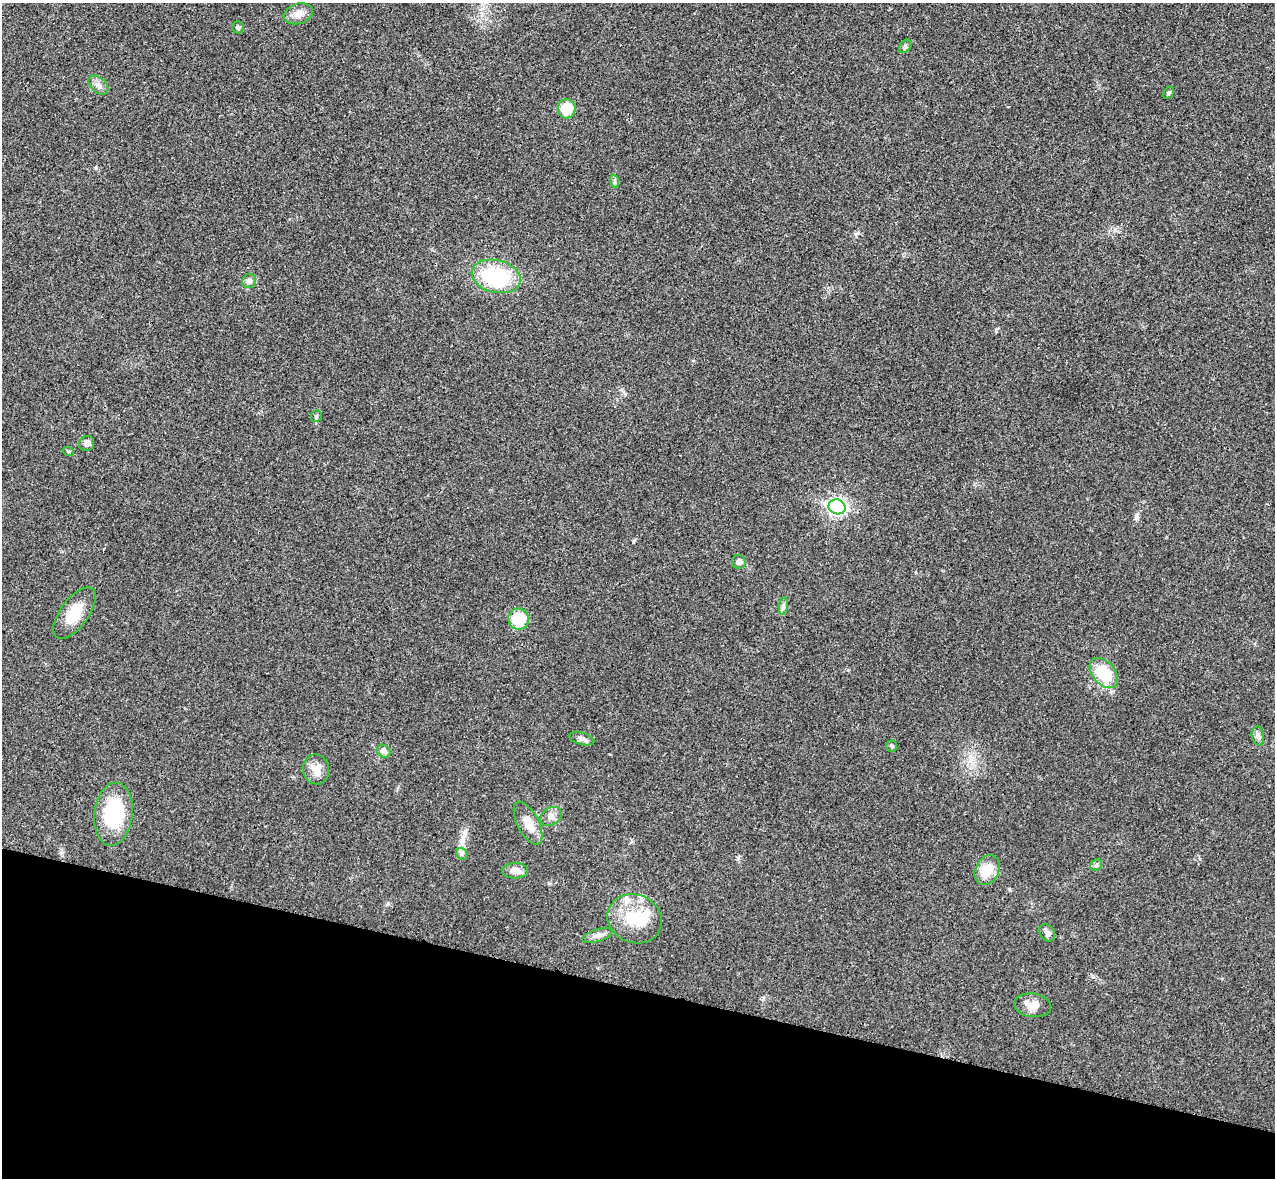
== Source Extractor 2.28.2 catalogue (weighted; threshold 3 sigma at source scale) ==
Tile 15 of 4 x 4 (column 3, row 4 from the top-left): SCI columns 2566-3838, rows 182-1357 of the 5134 x 5189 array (HDU 1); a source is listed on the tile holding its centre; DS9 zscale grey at full resolution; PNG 1277 x 1180 px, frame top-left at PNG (2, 3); each listed source drawn as its Kron ellipse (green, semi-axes under 4 px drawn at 4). Shown black and unused: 16% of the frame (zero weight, under 3 of 4 exposures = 6% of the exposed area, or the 3 px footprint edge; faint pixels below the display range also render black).
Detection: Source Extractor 2.28.2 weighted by HDU 2 'WHT'; one run over the whole footprint, this tile lists its part. Background 0.0207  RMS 0.0044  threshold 0.0197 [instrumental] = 3 sigma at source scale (4.5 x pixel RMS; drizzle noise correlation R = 1.50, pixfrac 1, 0.05/0.05 arcsec/px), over >= 5 px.
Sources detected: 35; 1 inside a brighter object's white glare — neither listed nor drawn; the other 34 listed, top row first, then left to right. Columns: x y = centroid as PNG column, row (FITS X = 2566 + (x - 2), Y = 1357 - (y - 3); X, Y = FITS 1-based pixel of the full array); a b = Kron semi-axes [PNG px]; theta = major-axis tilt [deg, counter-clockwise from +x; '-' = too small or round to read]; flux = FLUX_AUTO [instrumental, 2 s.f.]
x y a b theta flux
298 14 15 10 17 3.5
238 27 6 6 - 0.87
905 46 7 5 54 0.84
98 85 12 7 -41 2.2
1169 93 6 4 59 0.66
567 109 9 9 - 11
614 181 7 4 -71 0.81
496 276 25 16 -14 37
249 281 7 7 - 1.9
316 416 6 5 - 0.67
87 443 8 7 - 1.7
68 451 5 3 - 0.54
837 507 8 7 - 130
739 562 7 7 - 1.5
783 606 9 4 82 1.1
75 613 30 14 53 10
519 619 10 10 - 13
1104 673 17 11 -49 15
1258 736 9 6 -80 1.6
582 739 13 6 -15 1.7
892 746 6 5 - 0.7
384 751 7 6 - 1.9
316 769 15 13 -82 4.1
113 814 32 19 83 28
551 816 11 8 35 2.3
528 823 23 10 -62 5.9
462 854 6 5 - 0.89
1096 865 6 5 - 0.78
987 870 16 11 63 9.3
515 871 13 7 1 3.4
635 919 28 24 -24 16
1047 933 9 7 -55 1.6
597 935 15 6 18 2.2
1033 1005 19 11 -8 4.6
Unlisted compact peaks at least as high as the median listed source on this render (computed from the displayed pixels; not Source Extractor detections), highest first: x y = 738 858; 1136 518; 388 904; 61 853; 549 883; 856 234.